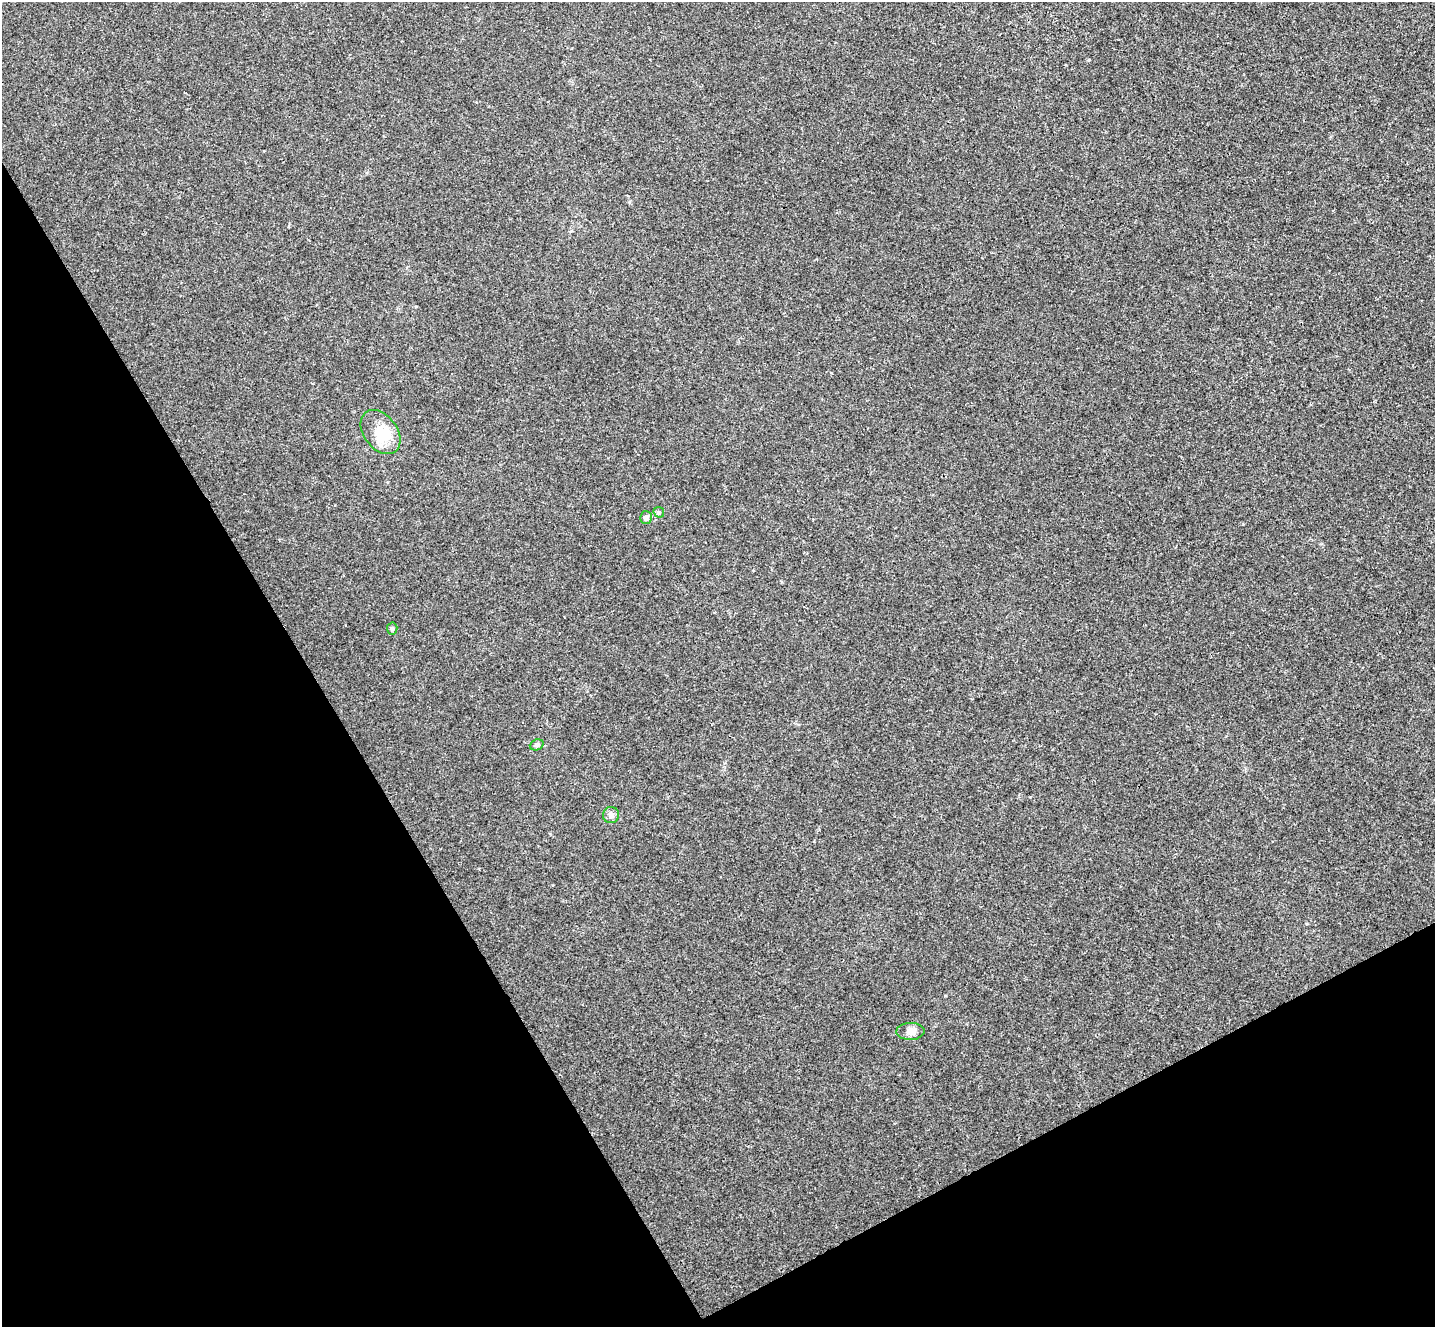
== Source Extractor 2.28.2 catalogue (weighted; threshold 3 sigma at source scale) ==
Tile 14 of 4 x 4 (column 2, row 4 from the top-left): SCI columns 1484-2916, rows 188-1512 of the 5836 x 5807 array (HDU 1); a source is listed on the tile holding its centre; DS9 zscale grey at full resolution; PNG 1437 x 1329 px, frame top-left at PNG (2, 2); each listed source drawn as its Kron ellipse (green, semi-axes under 4 px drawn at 4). Shown black and unused: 30% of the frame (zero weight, under 3 of 4 exposures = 6% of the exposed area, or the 3 px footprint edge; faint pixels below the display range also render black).
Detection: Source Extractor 2.28.2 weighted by HDU 2 'WHT'; one run over the whole footprint, this tile lists its part. Background 0.00452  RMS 0.003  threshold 0.0135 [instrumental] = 3 sigma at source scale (4.5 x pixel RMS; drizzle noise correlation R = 1.50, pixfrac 1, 0.05/0.05 arcsec/px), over >= 5 px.
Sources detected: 8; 1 inside a brighter object's white glare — neither listed nor drawn; the other 7 listed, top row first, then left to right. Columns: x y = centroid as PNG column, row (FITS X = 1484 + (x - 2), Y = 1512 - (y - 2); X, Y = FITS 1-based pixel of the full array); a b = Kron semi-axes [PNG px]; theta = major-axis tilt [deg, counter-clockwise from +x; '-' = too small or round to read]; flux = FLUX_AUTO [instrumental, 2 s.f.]
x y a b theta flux
381 432 25 16 -53 6.2
659 512 6 5 - 0.44
646 518 6 6 - 1.3
392 629 6 5 - 0.59
537 745 7 5 22 0.57
611 815 8 8 - 1.2
910 1031 14 8 2 1.8